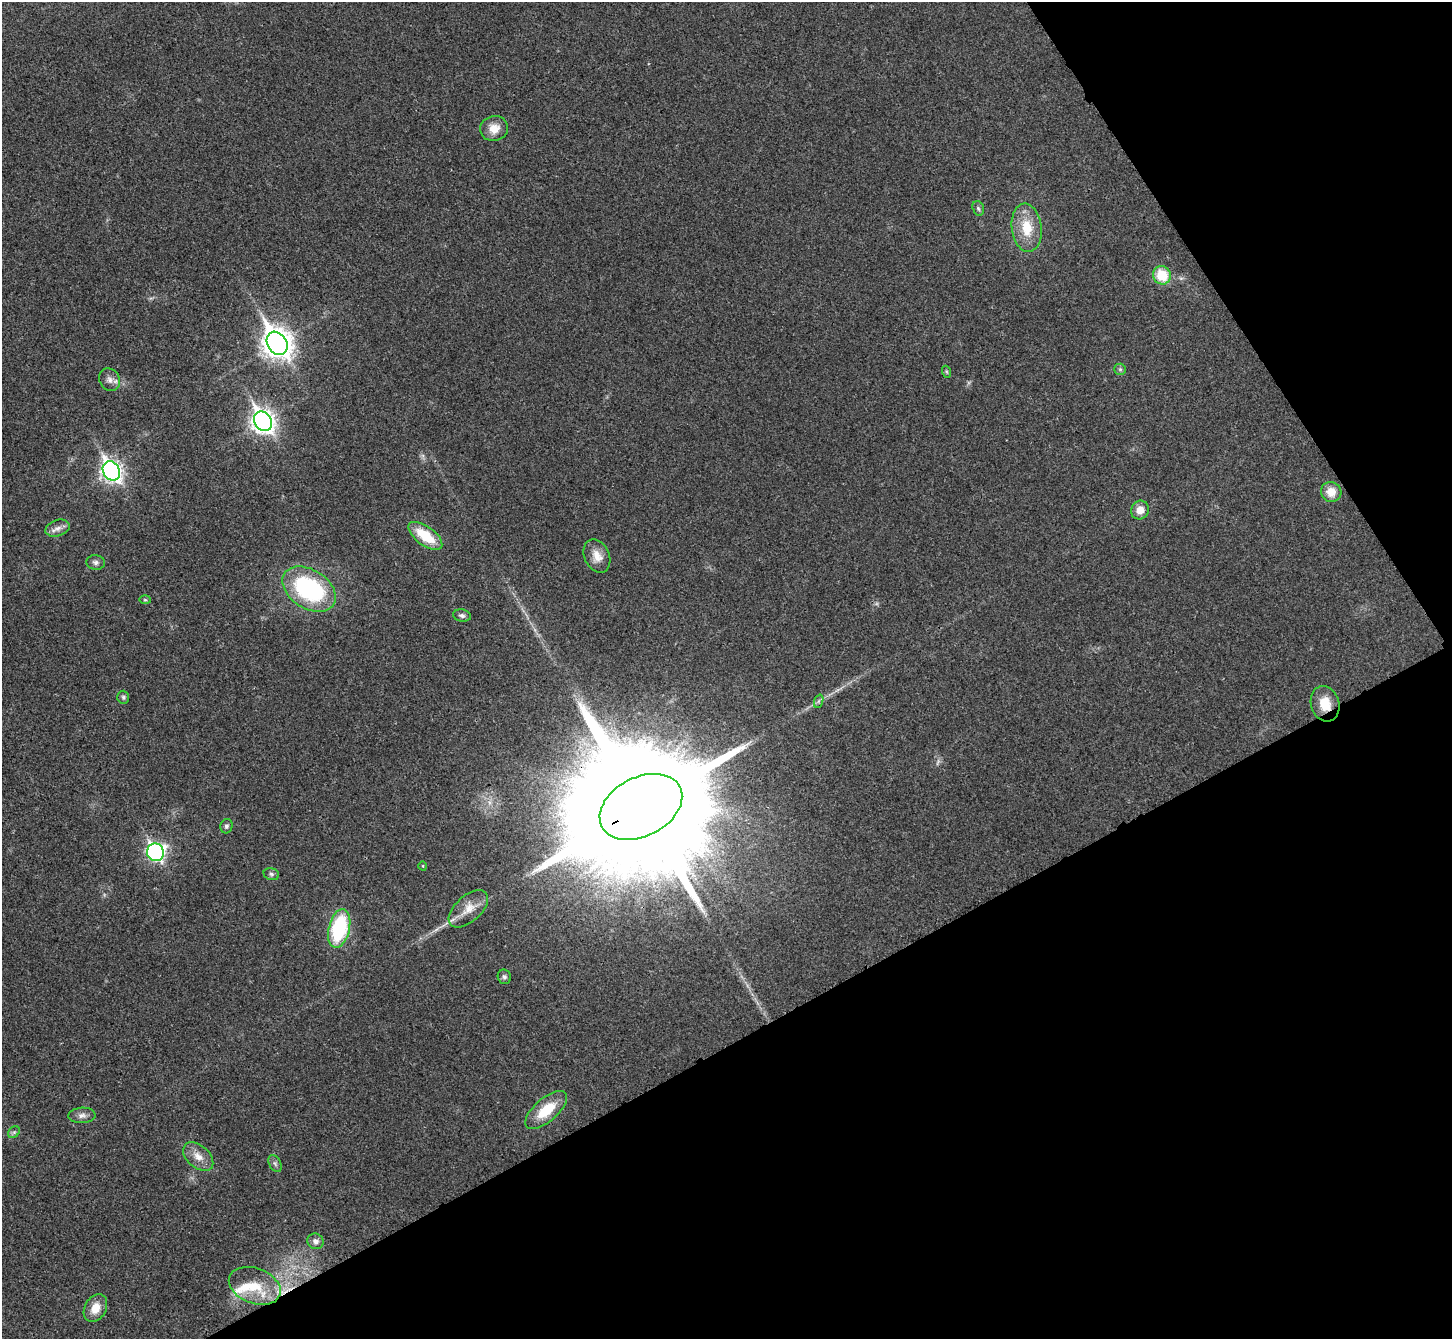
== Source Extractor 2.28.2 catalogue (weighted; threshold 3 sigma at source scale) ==
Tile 12 of 4 x 4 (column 4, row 3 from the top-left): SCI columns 4357-5806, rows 1499-2835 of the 5814 x 5807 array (HDU 1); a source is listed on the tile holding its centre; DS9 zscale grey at full resolution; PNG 1454 x 1341 px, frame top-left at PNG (2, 2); each listed source drawn as its Kron ellipse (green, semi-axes under 4 px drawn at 4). Shown black and unused: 30% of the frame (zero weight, under 3 of 4 exposures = <1% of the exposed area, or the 3 px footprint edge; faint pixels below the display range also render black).
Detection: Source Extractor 2.28.2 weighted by HDU 2 'WHT'; one run over the whole footprint, this tile lists its part. Background 0.0326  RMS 0.0062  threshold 0.0279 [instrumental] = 3 sigma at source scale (4.5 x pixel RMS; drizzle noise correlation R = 1.50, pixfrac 1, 0.05/0.05 arcsec/px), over >= 5 px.
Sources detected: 39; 1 inside a brighter listed object's ellipse — not listed separately; the other 38 listed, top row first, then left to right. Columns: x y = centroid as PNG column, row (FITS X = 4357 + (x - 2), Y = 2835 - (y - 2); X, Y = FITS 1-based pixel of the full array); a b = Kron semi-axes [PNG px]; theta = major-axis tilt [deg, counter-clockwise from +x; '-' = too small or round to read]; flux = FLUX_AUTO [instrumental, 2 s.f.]
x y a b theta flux
494 128 14 12 13 8.1
978 208 8 5 -72 1.4
1027 228 24 15 -83 17
1162 275 9 8 - 19
277 343 12 9 -57 760
1120 369 6 5 - 1.1
947 372 6 4 -71 0.79
110 380 12 10 -60 3.7
263 421 10 8 -58 410
111 471 10 8 -58 270
1331 492 10 10 - 7.8
1140 510 9 8 - 6.2
58 528 12 8 18 3.6
425 536 20 9 -36 21
597 556 17 12 -65 7.1
96 562 9 7 -5 2.2
309 589 29 19 -33 79
145 600 6 4 -2 0.75
462 616 9 6 -13 1.9
123 697 6 6 - 1.2
819 701 7 4 70 1.2
1325 704 18 14 -73 12
641 807 44 29 27 47000
226 826 7 6 - 1.5
155 852 9 8 - 150
423 866 4 3 - 0.5
271 874 8 6 -17 1.6
468 909 24 13 42 9.6
339 928 19 10 76 52
504 977 7 6 - 1.7
546 1110 26 11 41 19
82 1115 13 8 3 3.4
14 1132 6 5 - 1.4
198 1157 17 11 -42 6.7
275 1163 9 5 -63 1.7
316 1241 8 7 - 2.9
255 1286 27 17 -20 20
95 1308 14 10 60 9.1
Overlapping masked pixels (flux is a lower limit): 2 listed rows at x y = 1325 704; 641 807